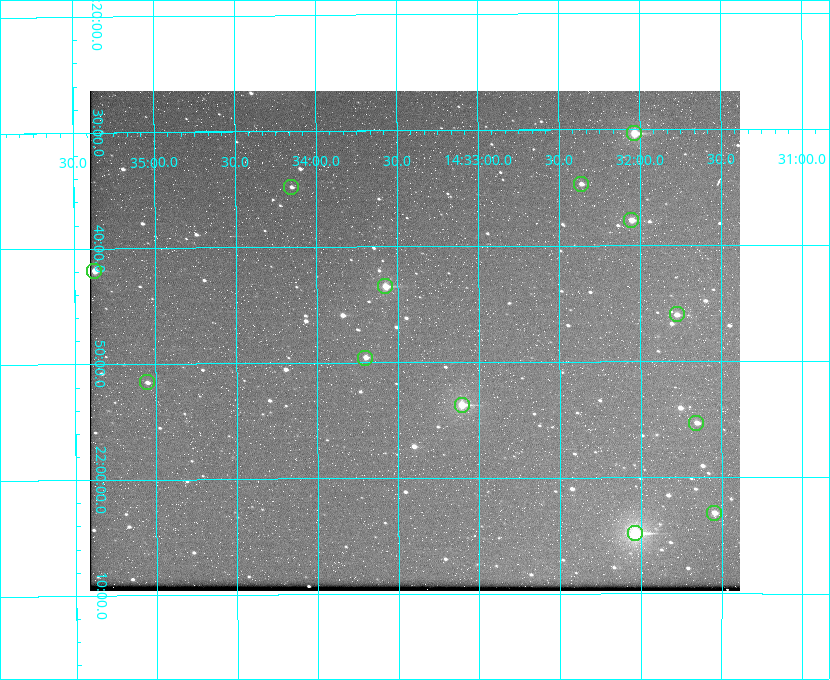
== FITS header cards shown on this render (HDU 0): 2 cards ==
NAXIS1  =                  650 / Width of table row in bytes
NAXIS2  =                  500 / Number of rows in table

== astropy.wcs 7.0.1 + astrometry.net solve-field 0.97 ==
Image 650 x 500 px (HDU 0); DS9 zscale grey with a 90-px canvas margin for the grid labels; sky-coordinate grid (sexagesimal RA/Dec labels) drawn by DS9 from the SOLVED WCS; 13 Tycho-2 reference stars matched to detected sources circled (green)
Header WCS: none
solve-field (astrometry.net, Tycho-2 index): SOLVED blind (the file carries no WCS)
Solved WCS: RA---TAN-SIP/DEC--TAN-SIP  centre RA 14:33:24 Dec +21:48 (218.35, +21.80 deg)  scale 5.17 arcsec/px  FOV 56.0' x 43.1'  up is -180 deg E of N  parity flipped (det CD > 0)
(file carries no celestial WCS; the grid is the blind solution)
Tycho-2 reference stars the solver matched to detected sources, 13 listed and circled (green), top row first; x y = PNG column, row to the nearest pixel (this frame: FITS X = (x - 90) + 1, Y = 500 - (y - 91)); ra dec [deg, ICRS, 3 dp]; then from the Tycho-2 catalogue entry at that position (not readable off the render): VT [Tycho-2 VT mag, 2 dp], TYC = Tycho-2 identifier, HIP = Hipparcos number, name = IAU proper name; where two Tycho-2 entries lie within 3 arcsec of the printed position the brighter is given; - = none
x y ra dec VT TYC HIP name
634 133 218.009 +21.506 9.86 1482-261-1 71070 -
581 184 218.091 +21.578 11.86 1482-488-1 - -
291 187 218.538 +21.580 12.32 1482-583-1 - -
631 220 218.013 +21.630 10.90 1482-192-1 - -
94 271 218.844 +21.699 10.65 1483-208-1 - -
385 286 218.394 +21.724 10.38 1482-83-1 - -
677 314 217.944 +21.766 11.64 1482-281-1 - -
365 358 218.426 +21.826 11.53 1482-602-1 - -
147 382 218.763 +21.860 11.96 1483-381-1 - -
462 405 218.276 +21.895 9.80 1482-882-1 - -
696 423 217.914 +21.922 12.06 1482-114-1 - -
714 513 217.886 +22.051 11.56 1482-538-1 - -
635 533 218.009 +22.080 8.78 1482-606-1 71072 -